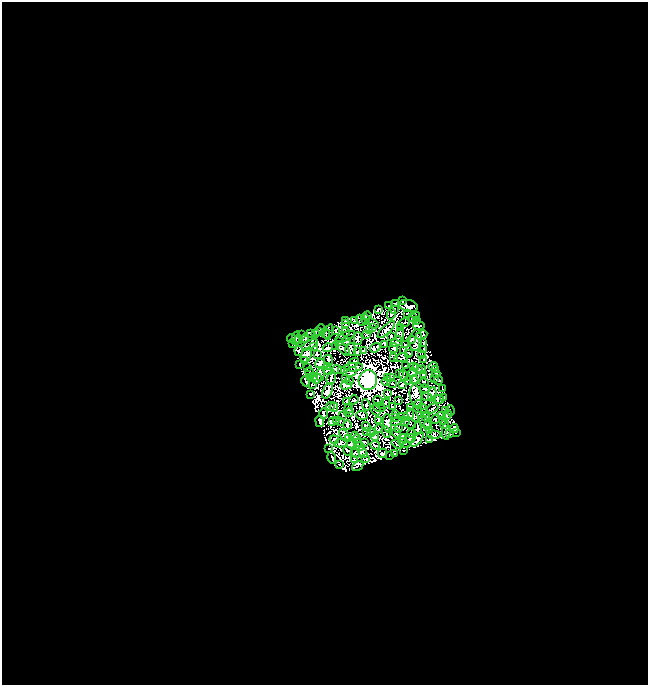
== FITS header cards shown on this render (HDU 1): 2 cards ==
NAXIS1  =                  646
NAXIS2  =                  683

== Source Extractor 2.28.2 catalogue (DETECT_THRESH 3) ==
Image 646 x 683 px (HDU 1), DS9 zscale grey, 1 PNG px = 1 image px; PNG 650 x 687 px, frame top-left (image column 1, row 683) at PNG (2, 2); each listed source drawn as its Kron ellipse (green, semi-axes under 4 px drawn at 4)
Background 0.0107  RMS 0.016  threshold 0.0469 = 3 sigma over >= 5 px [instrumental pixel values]
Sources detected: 234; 15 with non-positive FLUX_AUTO (blend fragments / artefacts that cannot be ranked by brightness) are neither listed nor drawn; the other 219 listed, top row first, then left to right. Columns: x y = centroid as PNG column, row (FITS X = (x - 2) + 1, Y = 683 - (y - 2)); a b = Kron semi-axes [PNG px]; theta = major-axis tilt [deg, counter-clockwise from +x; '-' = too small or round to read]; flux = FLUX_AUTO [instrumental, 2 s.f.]
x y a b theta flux
402 301 3 2 - 0.96
395 303 3 2 - 0.68
388 305 3 2 - 1
408 306 9 6 -13 4.3
379 309 4 3 - 1.1
394 309 2 2 - 0.87
407 313 3 2 - 0.88
391 314 6 2 73 0.59
367 316 5 2 - 0.4
416 316 4 2 - 0.47
413 317 3 2 - 0.63
366 319 5 2 - 0.77
345 320 3 2 - 1
361 320 6 2 -64 0.18
354 321 3 2 - 1.7
417 321 4 2 - 0.13
373 323 6 2 -36 0.83
404 323 6 3 12 0.63
345 324 3 2 - 1.3
419 326 6 2 2 0.37
372 328 4 2 - 0.48
400 328 3 2 - 0.92
322 329 5 3 - 1.3
336 330 4 2 - 0.16
369 330 4 2 - 1
386 330 11 2 44 2.2
318 332 4 2 - 1.1
329 332 8 2 73 0.37
346 332 4 2 - 0.9
310 333 3 2 - 0.98
315 333 2 2 - 0.76
325 333 5 3 - 0.97
302 335 3 3 - 2.1
366 335 3 2 - 0.65
400 335 7 2 -89 0.88
421 335 6 2 26 1
345 336 10 3 23 0.81
391 336 3 2 - 0.68
291 338 4 2 - 0.96
296 338 7 3 78 1.9
305 338 5 3 - 0.36
358 338 6 4 -88 1.2
411 339 4 3 - 1.7
299 340 5 2 - 0.37
416 340 11 6 83 0.56
346 341 3 3 - 1.4
339 342 3 2 - 0.84
396 342 6 5 - 0.0088
422 343 4 2 - 0.98
293 344 3 3 - 1.3
405 344 4 2 - 0.3
310 345 8 2 28 1.2
385 345 4 2 - 1.1
336 346 3 2 - 0.67
314 347 2 2 - 0.65
328 348 5 3 - 1.9
375 348 5 2 - 0.65
394 348 5 3 - 0.62
343 349 9 2 -43 0.95
424 349 3 2 - 1.3
350 350 6 5 - 1.4
299 351 5 4 - 0.39
358 351 3 2 - 0.81
364 351 3 3 - 1.3
404 351 2 2 - 0.43
317 354 2 2 - 0.73
409 354 3 2 - 1.1
306 355 7 5 71 1.7
421 355 4 2 - 0.7
394 357 3 2 - 1.2
401 358 7 2 8 0.47
304 360 2 2 - 0.95
328 360 5 2 - 1.5
424 360 3 2 - 0.61
320 363 5 3 - 2.2
353 363 6 2 42 1.4
299 365 2 2 - 0.82
406 366 4 2 - 0.45
414 366 3 2 - 0.78
433 366 4 3 - 0.76
308 367 3 2 - 1.2
327 367 3 3 - 0.98
354 367 9 2 4 1.8
418 369 6 3 -43 2
337 370 5 3 - 1.3
422 370 4 2 - 1.4
435 370 4 2 - 0.35
329 371 5 2 - 0.77
342 371 3 2 - 1.2
309 372 4 2 - 1.2
352 372 6 3 35 1
413 373 4 3 - 1.1
436 373 4 2 - 0.52
320 374 6 3 87 0.42
400 374 3 2 - 0.84
424 375 3 3 - 0.97
404 376 5 2 - 0.22
313 377 4 2 - 1.1
331 377 7 2 76 0.94
387 377 3 2 - 1.3
310 378 4 3 - 1.7
345 378 3 2 - 0.85
391 378 4 2 - 0.45
317 379 5 2 - 0.92
434 379 3 2 - 0.17
349 380 4 2 - 0.3
368 380 10 9 - 840
408 380 5 2 - 0.36
414 380 4 2 - 1.2
438 380 4 3 - 0.85
306 381 5 3 - 1.4
386 381 5 2 - 0.57
424 383 5 2 - 1.4
392 384 5 2 - 1.4
402 384 4 2 - 0.92
312 385 3 2 - 0.81
346 385 6 4 15 0.76
442 388 3 2 - 0.91
425 389 5 2 - 0.4
328 391 8 4 65 1.8
310 394 3 2 - 0.66
387 394 4 3 - 0.85
432 394 7 3 84 1
416 395 11 6 -82 5.6
427 397 5 4 - 1.7
444 398 3 2 - 0.51
439 399 5 3 - 1.2
354 400 5 2 - 1
347 401 3 2 - 1
378 401 6 2 -42 1
398 401 3 2 - 0.91
384 404 6 2 36 0.69
418 404 4 2 - 1.1
366 405 6 3 -65 1.1
330 406 4 2 - 1.2
334 407 5 2 - 0.97
379 407 6 2 -13 0.85
392 407 2 2 - 0.56
411 407 4 2 - 1.6
432 408 6 2 29 1.4
348 409 4 2 - 0.24
422 409 4 3 - 0.63
375 410 6 2 -47 1.3
450 410 5 2 - 1.5
446 411 3 2 - 0.93
424 412 3 2 - 0.76
349 413 4 3 - 0.7
323 414 5 2 - 1.2
343 415 3 2 - 0.55
362 415 6 4 -5 0.92
395 415 3 2 - 0.8
413 415 8 4 -51 0.87
447 415 5 3 - 0.12
402 416 3 2 - 0.57
408 416 6 4 37 1.5
441 416 4 2 - 0.37
395 417 3 2 - 0.47
426 417 4 4 - 1.2
436 419 5 3 - 1.3
320 421 6 3 -81 2.9
332 421 4 2 - 0.91
337 421 3 2 - 0.27
341 421 4 2 - 0.95
379 421 3 2 - 0.84
396 421 6 2 22 0.77
444 421 3 2 - 0.41
405 422 4 2 - 1
388 423 9 4 -83 3.7
425 423 7 4 -43 0.61
410 424 6 5 - 0.8
444 424 4 3 - 0.68
347 425 5 3 - 0.45
428 425 3 2 - 0.82
366 426 4 3 - 0.66
398 428 4 3 - 1
454 428 4 4 - 1.2
379 429 4 2 - 1.1
417 429 6 3 87 0.84
366 431 3 2 - 0.85
430 431 3 3 - 1.4
446 431 8 3 -89 1.4
386 432 6 2 -70 0.35
456 432 4 3 - 2
371 433 4 2 - 0.81
396 433 5 3 - 0.46
411 433 4 3 - 1.2
450 434 3 2 - 1.1
345 435 7 4 -57 1.5
434 435 7 4 -6 0.84
354 436 5 2 - 0.96
375 437 4 3 - 1.2
349 439 4 3 - 1.6
357 439 4 2 - 0.49
402 439 5 3 - 1.5
410 439 6 3 26 1.8
430 439 3 2 - 1.1
334 440 5 3 - 0.92
417 440 8 4 51 1.7
341 443 7 4 8 1.3
357 443 3 2 - 0.3
364 443 3 2 - 1.3
404 443 6 2 -28 0.68
351 444 4 3 - 0.86
398 444 6 2 -18 0.81
375 445 5 2 - 0.77
360 446 5 2 - 1
329 449 3 2 - 1.1
348 451 5 2 - 1.2
404 451 2 2 - 0.59
355 453 5 3 - 0.97
363 453 6 2 -60 1.4
383 453 5 3 - 1.7
395 453 3 2 - 0.74
390 455 4 2 - 1.1
332 458 6 2 -74 1.1
355 459 4 2 - 0.65
366 459 3 2 - 0.036
339 464 2 2 - 0.82
358 466 6 3 32 1.4
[15 non-positive-flux detections neither listed nor drawn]